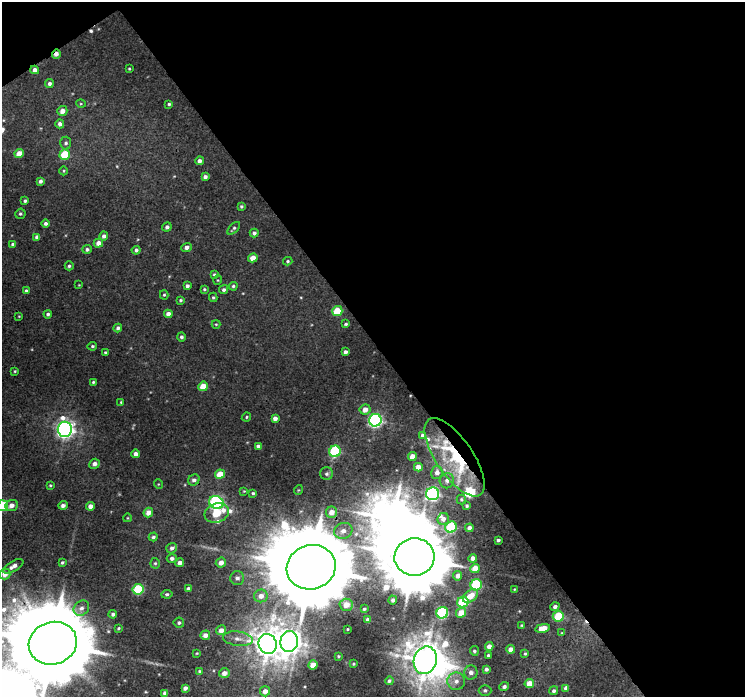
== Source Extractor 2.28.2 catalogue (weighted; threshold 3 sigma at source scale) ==
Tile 2 of 2 x 2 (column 2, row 1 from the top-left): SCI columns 743-1485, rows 738-1432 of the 1485 x 1470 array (HDU 1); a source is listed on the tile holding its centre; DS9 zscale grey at full resolution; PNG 747 x 699 px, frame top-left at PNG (2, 2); each listed source drawn as its Kron ellipse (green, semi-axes under 4 px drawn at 4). Shown black and unused: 50% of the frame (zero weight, under 3 of 4 exposures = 1% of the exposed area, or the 3 px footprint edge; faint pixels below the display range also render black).
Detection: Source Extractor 2.28.2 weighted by HDU 2 'WHT'; one run over the whole footprint, this tile lists its part. Background 0.00963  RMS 0.0036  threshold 0.016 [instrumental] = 3 sigma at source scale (4.5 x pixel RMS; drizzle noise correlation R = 1.50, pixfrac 1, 0.0396/0.0396 arcsec/px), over >= 5 px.
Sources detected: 177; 1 too faint to see at this stretch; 2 inside a brighter object's white glare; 2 cosmic-ray / hot-pixel residue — neither listed nor drawn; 5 inside a brighter listed object's ellipse — not listed separately; the other 167 listed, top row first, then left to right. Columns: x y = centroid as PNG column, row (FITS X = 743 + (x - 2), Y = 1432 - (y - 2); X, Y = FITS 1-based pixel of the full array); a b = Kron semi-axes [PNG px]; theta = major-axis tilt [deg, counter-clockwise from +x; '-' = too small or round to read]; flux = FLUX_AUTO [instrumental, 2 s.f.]
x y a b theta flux
56 54 4 3 - 1.9
129 69 3 2 - 0.32
35 70 4 4 - 1.8
49 84 4 4 - 1.1
81 104 5 3 - 0.34
169 104 4 3 - 0.59
62 111 5 5 - 2.5
60 124 4 4 - 1.4
66 143 6 5 - 0.9
19 153 5 4 - 3.8
65 155 5 5 - 11
199 161 4 4 - 1.5
64 171 4 3 - 0.33
205 177 4 4 - 1.4
41 181 4 3 - 1.1
25 201 4 3 - 0.66
241 206 3 3 - 0.59
20 214 5 5 - 0.65
45 223 4 4 - 0.88
167 227 5 4 - 1.1
234 228 8 4 45 0.71
254 233 4 4 - 1
104 236 4 4 - 1.2
37 237 4 4 - 1.5
98 243 5 4 - 2.2
13 244 4 3 - 1.1
187 247 5 4 - 1.3
87 249 5 4 - 0.84
136 250 4 4 - 0.88
253 258 5 4 - 3.4
288 261 4 3 - 0.48
69 266 4 4 - 0.61
214 274 3 3 - 0.48
218 280 5 3 - 0.3
79 285 3 3 - 0.24
187 286 4 3 - 0.97
233 286 4 4 - 0.58
204 289 4 4 - 0.49
224 290 5 4 - 0.91
26 291 4 4 - 0.64
164 295 4 4 - 0.5
213 297 4 4 - 0.54
181 300 4 3 - 0.53
337 311 5 5 - 10
48 314 4 4 - 0.76
168 314 4 4 - 2.4
19 316 3 3 - 0.25
216 324 4 4 - 0.4
346 324 3 3 - 0.61
118 328 4 4 - 1
181 337 4 4 - 0.81
92 346 5 4 - 0.6
105 352 3 3 - 0.45
345 352 4 4 - 1.1
15 371 3 3 - 0.35
93 382 4 3 - 0.53
203 386 5 4 - 6.2
121 402 3 2 - 0.31
365 410 5 5 - 2.8
246 417 5 3 - 0.48
275 418 4 4 - 1.7
375 420 6 6 - 89
65 429 7 7 - 170
423 435 4 4 - 1
258 446 4 4 - 1.4
335 451 6 5 - 33
136 454 4 4 - 1.8
412 456 4 4 - 3.1
455 457 46 18 -55 35
95 464 5 5 - 1.7
418 467 4 4 - 2.9
437 472 6 6 - 1.8
220 474 5 4 - 6.4
327 474 6 6 - 0.88
194 480 6 5 - 1.4
447 481 7 7 - 1.6
158 484 5 3 - 0.31
50 485 4 3 - 0.45
298 490 5 3 - 0.3
244 491 4 4 - 0.36
253 493 4 3 - 0.61
433 494 6 6 - 88
461 499 5 5 - 0.51
216 502 7 6 - 81
11 505 6 5 - 2.2
63 505 5 4 - 1.4
3 506 5 5 - 16
90 506 4 4 - 2.3
467 506 3 3 - 0.53
148 512 5 4 - 3
331 512 5 5 - 3.2
217 513 12 9 18 15
127 518 4 3 - 0.28
443 519 6 5 - 1.8
451 527 6 5 - 25
469 528 4 4 - 1.7
343 531 9 8 - 2.5
153 537 5 4 - 0.76
498 540 4 3 - 0.7
172 548 5 5 - 1.1
414 557 20 18 6 3300
172 558 5 4 - 1.2
473 558 4 4 - 1.7
62 563 3 3 - 0.6
155 563 5 4 - 0.56
180 563 4 4 - 1.6
221 563 5 5 - 2.5
13 566 11 5 30 2
311 567 25 22 18 6800
475 568 5 4 - 4.7
5 574 6 5 - 2.7
458 576 5 4 - 1.5
237 578 7 6 - 1.3
476 585 6 5 - 30
138 589 5 5 - 20
189 589 4 4 - 1.2
514 589 3 2 - 0.26
167 594 5 4 - 0.68
261 596 7 6 - 2.7
470 596 8 5 38 4.6
393 600 4 4 - 1.1
463 602 6 5 - 22
346 605 6 6 - 3.3
555 607 4 4 - 1.3
81 608 8 7 - 1.8
364 609 3 3 - 0.55
442 613 6 5 - 46
461 613 5 4 - 4.4
113 614 4 4 - 1
558 616 6 5 - 14
368 619 3 3 - 0.8
179 623 5 5 - 0.77
522 625 3 3 - 0.33
119 628 4 3 - 0.47
543 628 7 4 12 5
347 629 3 2 - 0.3
221 630 5 5 - 2.6
562 633 4 3 - 0.34
205 635 5 4 - 1.9
238 639 15 7 -8 2.6
289 642 10 9 - 310
53 643 24 21 17 7000
268 644 10 9 - 480
489 646 4 4 - 2
510 649 4 4 - 2.1
474 651 5 4 - 0.7
197 653 4 3 - 0.31
525 653 4 3 - 0.46
488 655 3 3 - 0.53
338 656 3 2 - 0.31
425 660 14 11 70 610
354 664 3 2 - 0.33
313 665 5 4 - 3.8
486 669 4 4 - 1.1
199 671 4 3 - 0.41
471 672 7 6 - 1.8
224 673 5 4 - 2.1
389 681 4 3 - 0.69
456 681 9 8 - 2.7
529 683 5 4 - 4.6
504 686 5 4 - 1.1
185 688 4 4 - 1.3
566 688 4 4 - 1.7
485 690 6 5 - 0.9
265 691 5 5 - 2.3
554 691 4 4 - 0.88
165 693 4 4 - 1.4
Overlapping masked pixels (flux is a lower limit): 5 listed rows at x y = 56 54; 35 70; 455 457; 311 567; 53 643
Isophote crosses this tile's border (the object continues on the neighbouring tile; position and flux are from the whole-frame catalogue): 2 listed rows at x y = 3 506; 53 643